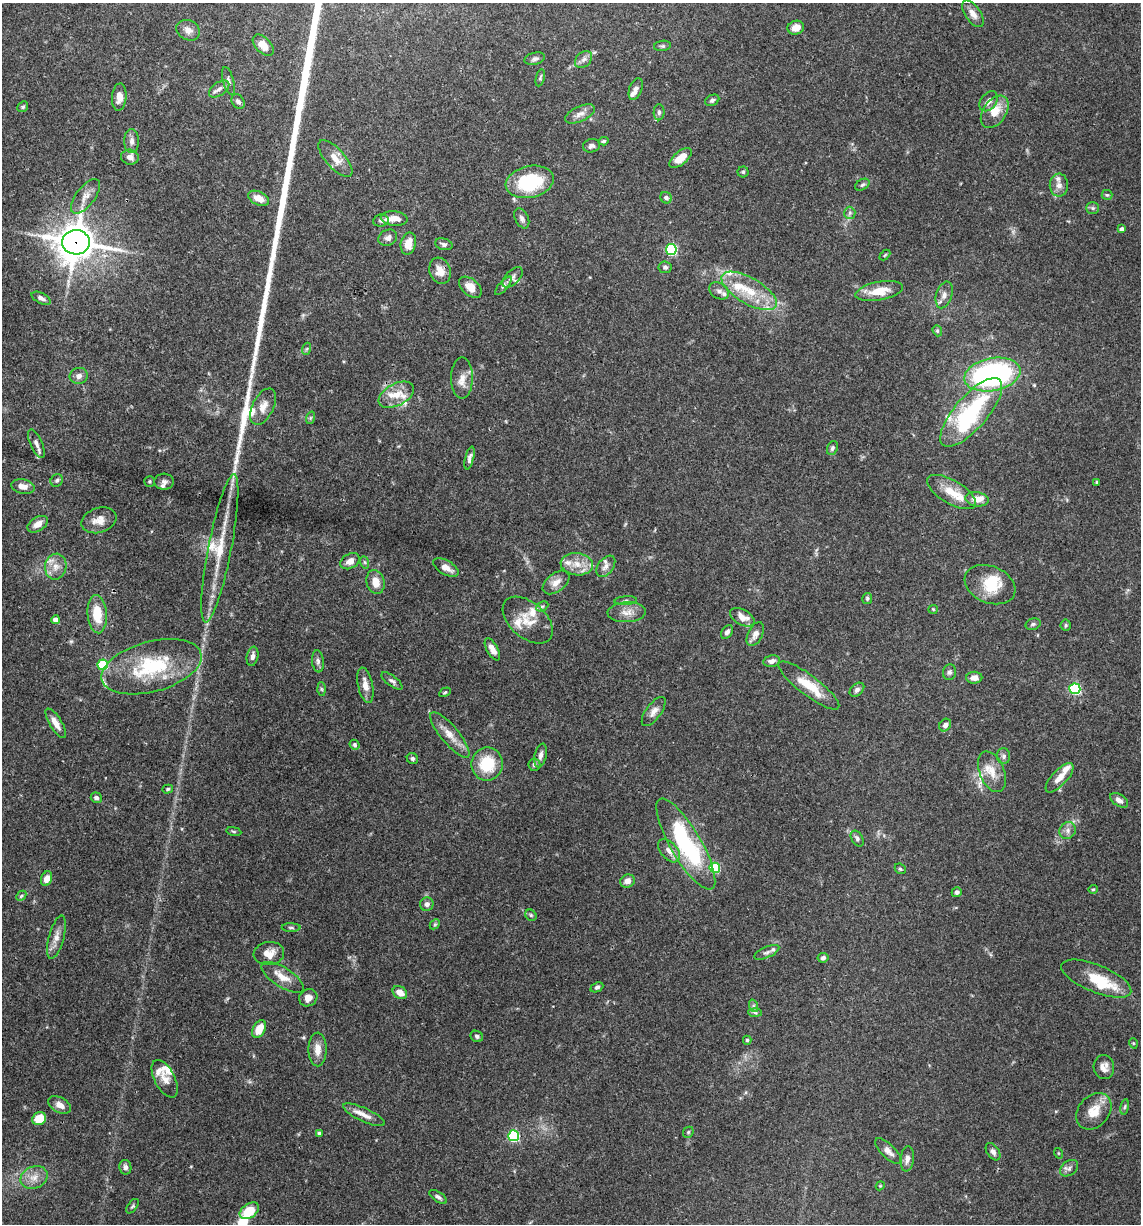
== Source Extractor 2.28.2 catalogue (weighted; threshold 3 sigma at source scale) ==
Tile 11 of 4 x 4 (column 3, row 3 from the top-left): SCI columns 2517-3655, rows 1225-2446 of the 4913 x 4894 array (HDU 1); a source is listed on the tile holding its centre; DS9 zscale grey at full resolution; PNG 1143 x 1226 px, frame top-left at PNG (2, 3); each listed source drawn as its Kron ellipse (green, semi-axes under 4 px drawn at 4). Shown black and unused: <1% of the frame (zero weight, under 3 of 4 exposures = <1% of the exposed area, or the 3 px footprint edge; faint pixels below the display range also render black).
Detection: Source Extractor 2.28.2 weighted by HDU 2 'WHT'; one run over the whole footprint, this tile lists its part. Background 0.062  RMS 0.003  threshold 0.0136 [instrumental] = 3 sigma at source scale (4.5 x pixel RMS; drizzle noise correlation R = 1.50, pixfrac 1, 0.05/0.05 arcsec/px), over >= 5 px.
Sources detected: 210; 4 inside a brighter object's white glare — neither listed nor drawn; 24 inside a brighter listed object's ellipse — not listed separately; the other 182 listed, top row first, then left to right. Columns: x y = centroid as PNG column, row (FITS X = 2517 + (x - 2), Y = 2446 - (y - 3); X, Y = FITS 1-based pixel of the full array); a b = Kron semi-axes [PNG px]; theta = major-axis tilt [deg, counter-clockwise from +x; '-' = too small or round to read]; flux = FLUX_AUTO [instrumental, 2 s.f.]
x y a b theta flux
973 14 15 7 -55 2.2
796 28 8 7 - 2.1
188 30 12 10 -28 2.1
263 45 13 7 -46 3.9
662 46 9 5 9 0.61
535 59 10 6 14 0.94
584 59 10 7 44 1.3
540 78 9 4 76 0.5
228 81 14 5 -75 1.2
219 89 11 6 36 1.4
636 89 11 6 69 1.2
119 97 13 7 85 2.8
712 100 7 5 26 0.73
989 101 11 7 52 1.7
238 102 8 6 -55 1
23 107 6 5 - 0.48
659 112 8 5 89 0.71
995 112 18 11 55 5.1
580 114 16 7 25 2.1
132 141 12 7 -90 1.6
603 141 5 4 - 0.5
591 146 9 6 12 0.99
130 157 9 7 -15 2
335 158 23 9 -48 3.6
680 158 13 6 40 4.4
743 172 5 5 - 0.46
530 182 24 16 13 20
862 185 8 5 31 0.62
1059 185 11 9 -89 1.8
1107 195 5 5 - 0.47
85 196 20 9 53 2.8
259 198 11 6 -26 3.8
666 198 6 5 - 1
1093 208 6 5 - 0.68
850 213 6 5 - 0.73
394 218 13 7 -5 2.7
522 218 11 6 -64 1.1
381 220 8 6 8 0.72
1122 229 4 4 - 1.2
388 238 10 7 29 1.5
76 242 14 12 -3 620
408 244 11 7 77 3.7
444 244 9 5 -15 0.86
671 250 5 5 - 34
885 255 6 3 45 0.36
665 267 6 6 - 0.8
440 271 13 10 -71 3.3
513 277 12 7 46 1.2
503 286 11 4 50 0.86
470 287 13 8 -41 3.6
719 291 10 7 -31 1.3
749 291 31 13 -30 9.6
879 291 24 9 11 6.1
944 295 14 8 72 1.8
41 298 10 5 -26 1.1
937 331 6 4 -69 0.45
306 349 6 4 70 0.39
992 375 28 16 11 67
79 376 9 8 - 1.5
462 378 20 11 90 3
396 395 19 11 27 4.5
263 407 19 10 63 3
971 412 43 16 49 32
310 418 6 4 71 0.43
36 444 15 6 -66 1.4
832 448 7 5 70 0.65
470 458 12 4 76 1.1
57 480 7 6 - 0.65
150 481 5 5 - 0.45
164 482 10 8 4 1.1
1097 482 4 4 - 0.35
23 486 12 7 -10 2.4
951 492 27 11 -30 6.3
977 499 12 7 -8 3.2
99 520 18 12 18 3.3
38 524 11 7 31 2.5
220 548 75 11 79 11
350 561 10 7 29 2.4
364 562 6 4 -70 0.48
577 564 16 11 -7 4.2
606 566 12 7 52 1.7
56 567 13 10 80 2.9
446 568 14 7 -30 2.1
376 582 12 9 -74 3.4
556 582 15 9 38 2.7
990 585 26 18 -23 9.7
867 598 6 5 - 0.52
626 601 11 4 4 0.67
542 606 6 4 27 0.53
933 609 5 4 - 0.36
627 612 19 10 3 3
97 614 19 9 -85 7.4
742 617 13 7 -29 2.9
55 620 4 4 - 1.9
528 620 29 17 -41 6.5
1033 624 8 5 15 0.6
1066 625 5 5 - 0.46
727 632 7 5 55 1
755 634 13 7 63 1.8
492 649 12 5 -61 2.3
252 656 10 5 79 1.1
318 661 11 6 -84 1
772 661 8 5 11 1.3
103 665 5 5 - 20
151 667 51 25 15 24
949 672 8 6 74 0.88
974 678 8 6 1 1.9
392 681 12 5 -37 0.86
365 685 18 7 -78 3
809 685 37 10 -37 8.1
321 689 6 4 -88 0.49
1075 689 5 5 - 38
857 690 8 5 41 0.94
445 692 6 4 29 0.41
654 711 17 7 54 1.9
56 723 17 6 -58 2.5
945 725 7 5 55 1.5
450 735 28 9 -50 3.9
355 745 5 4 - 0.53
541 756 12 6 77 1.2
1004 756 8 6 -89 1
412 759 6 5 - 0.69
487 764 16 15 - 11
534 765 6 6 - 0.72
992 772 21 12 -68 4.6
1059 778 18 7 47 2.9
168 789 5 4 - 0.42
96 798 6 5 - 0.82
1119 800 10 6 -33 1.6
1068 830 9 8 - 1.4
234 831 7 3 -9 0.39
857 839 8 5 -59 0.82
686 844 52 15 -60 36
669 851 14 8 -48 2
715 868 5 5 - 20
900 869 6 4 -43 0.45
47 879 7 5 68 2.2
627 881 7 6 - 1.9
1093 889 5 4 - 0.34
957 892 5 5 - 0.98
21 896 6 4 45 0.48
427 904 7 6 - 1.2
531 915 6 5 - 0.52
435 924 6 4 44 0.45
291 928 9 3 -1 0.51
56 937 22 7 75 2.6
767 952 13 5 24 0.95
269 953 15 11 9 3.3
823 958 5 5 - 0.86
283 977 24 10 -32 4.1
1096 979 37 13 -22 9.2
597 987 7 4 25 0.76
400 993 8 6 -34 3.2
308 998 9 8 - 2.5
754 1006 6 4 -71 0.57
755 1012 7 4 -2 0.58
259 1029 9 6 63 5.2
477 1036 6 5 - 0.72
747 1040 4 4 - 0.46
1133 1043 5 3 - 0.27
317 1049 17 9 -88 2.9
1104 1067 12 10 -87 2.1
165 1079 20 10 -63 2.8
60 1105 12 7 -28 2.1
1125 1107 8 4 81 0.48
1094 1111 20 15 49 5.2
364 1115 23 6 -25 2.7
39 1119 7 6 - 5.5
688 1132 6 5 - 0.46
319 1133 4 4 - 0.78
514 1136 5 5 - 30
888 1151 17 7 -44 2
993 1152 9 6 -55 1.2
1058 1153 5 3 - 0.27
907 1159 12 7 83 1.6
125 1167 7 6 - 0.99
1069 1168 10 7 39 1.2
34 1177 14 11 24 3
880 1186 4 3 - 0.26
438 1197 10 5 -33 0.87
133 1206 8 4 51 0.53
249 1211 11 7 35 8.2
Overlapping masked pixels (flux is a lower limit): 2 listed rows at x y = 76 242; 151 667